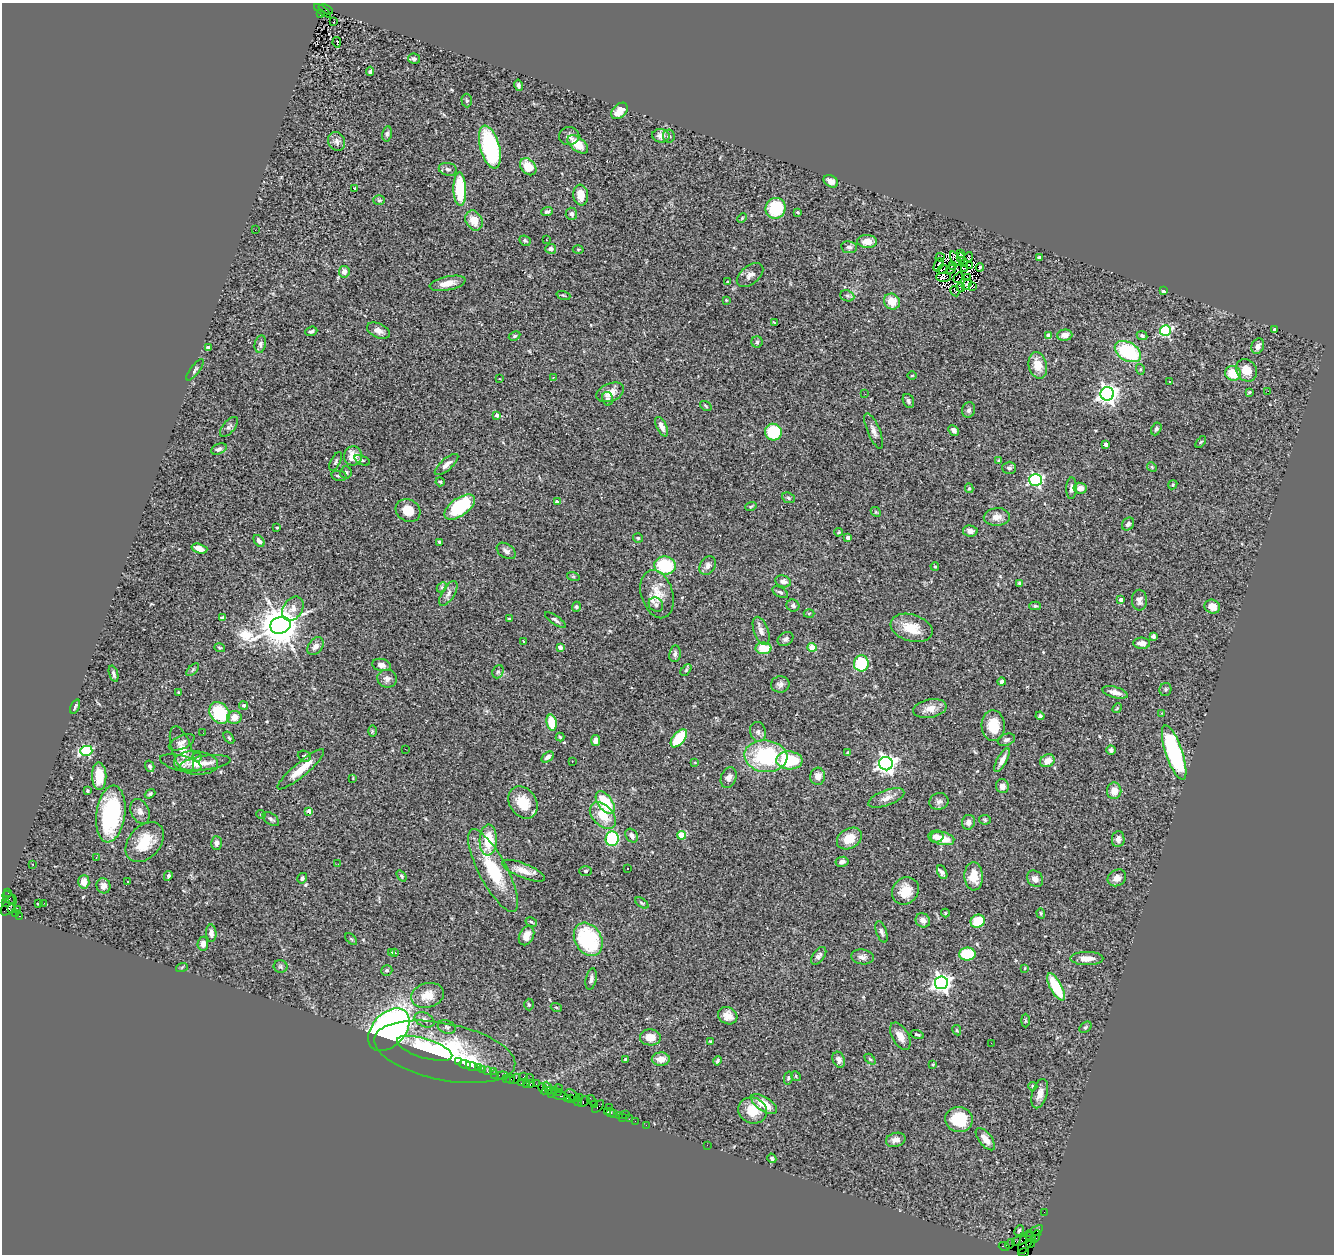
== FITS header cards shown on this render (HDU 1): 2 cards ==
NAXIS1  =                 1332
NAXIS2  =                 1252

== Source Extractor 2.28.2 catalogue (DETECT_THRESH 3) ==
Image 1332 x 1252 px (HDU 1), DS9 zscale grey, 1 PNG px = 1 image px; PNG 1336 x 1256 px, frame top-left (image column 1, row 1252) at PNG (2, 3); each listed source drawn as its Kron ellipse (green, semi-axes under 4 px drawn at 4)
Background 1.57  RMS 0.089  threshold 0.266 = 3 sigma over >= 5 px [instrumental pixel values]
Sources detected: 406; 4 with non-positive FLUX_AUTO (blend fragments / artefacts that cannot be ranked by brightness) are neither listed nor drawn; the other 402 listed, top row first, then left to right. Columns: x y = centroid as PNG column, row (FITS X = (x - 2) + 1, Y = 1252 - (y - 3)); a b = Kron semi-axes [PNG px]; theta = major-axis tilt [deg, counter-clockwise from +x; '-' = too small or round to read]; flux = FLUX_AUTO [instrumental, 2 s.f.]
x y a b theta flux
326 9 8 3 -23 410
322 11 10 3 -35 320
320 14 3 2 - 190
334 22 3 2 - 5.6
337 42 5 3 - 95
414 59 6 5 - 19
370 71 5 3 - 9.7
519 85 6 4 -77 14
467 101 7 5 -88 9.9
619 111 9 6 44 86
387 134 8 5 80 14
569 136 10 9 - 26
661 136 8 7 - 39
669 136 6 6 - 14
337 141 9 8 - 26
578 144 12 6 -38 100
490 147 22 9 -75 520
528 167 9 7 -47 100
448 169 9 6 -13 18
831 181 8 5 -29 30
355 188 3 3 - 11
460 189 17 6 -88 310
581 195 10 7 -83 59
379 200 6 5 - 9.4
776 208 10 10 - 240
547 212 6 4 20 14
798 212 3 3 - 9.5
571 214 6 5 - 17
742 218 5 3 - 6.5
474 221 10 8 -61 85
255 230 2 2 - 6.6
546 240 3 2 - 7
525 241 6 5 - 11
867 241 10 6 -2 59
849 247 8 6 -8 17
551 249 5 5 - 24
578 249 5 3 - 5.6
961 254 4 2 - 8
940 257 4 2 - 4.4
969 257 5 4 - 11
961 258 5 2 - 2.4
1039 258 3 3 - 14
955 259 8 2 -58 11
964 263 3 2 - 5.4
938 265 7 2 64 9.4
952 265 3 2 - 3.9
970 265 4 2 - 7.5
980 267 4 3 - 11
965 268 3 2 - 5.1
943 269 5 2 - 4
951 269 5 2 - 6.4
344 272 6 5 - 36
750 275 15 9 39 36
943 277 7 4 1 11
967 277 4 2 - 5.3
958 278 6 2 57 8
728 282 3 3 - 5.9
448 283 18 7 11 63
966 284 6 4 54 4.3
961 287 4 2 - 1.4
973 287 3 2 - 5.9
955 291 5 2 - 4.4
1163 291 3 3 - 10
563 295 7 3 -19 7.2
847 296 7 5 -21 12
726 300 4 3 - 4.7
892 302 8 7 - 90
775 323 3 2 - 5.5
1275 329 3 3 - 11
311 331 6 4 21 11
378 331 12 7 -25 34
1165 331 5 5 - 570
1065 335 7 5 4 42
515 336 6 4 28 9.6
1049 336 4 4 - 68
1142 336 5 4 - 13
757 342 6 5 - 12
260 344 9 5 80 18
1258 346 8 6 67 28
208 347 4 3 - 14
1128 352 14 9 -29 430
1038 365 13 9 -76 87
1140 369 5 3 - 6
195 370 13 4 52 15
1246 370 12 10 -58 79
1233 373 8 7 - 150
912 376 5 3 - 4.2
553 377 3 2 - 7
499 379 2 2 - 3.2
1170 382 3 2 - 6.4
1268 391 3 2 - 24
610 392 14 9 22 64
1249 392 4 3 - 6.7
865 394 2 2 - 8.1
1107 394 7 6 - 3500
607 399 7 5 -76 15
908 401 7 5 -67 15
706 406 6 3 -37 6.8
969 410 8 6 71 18
497 415 4 3 - 34
229 427 12 6 49 19
662 427 10 5 -63 30
1156 429 7 4 62 13
954 430 6 4 -45 20
874 431 19 6 -67 31
773 432 8 8 - 260
1201 442 7 3 52 6.4
1106 444 4 4 - 47
219 449 8 5 24 15
353 456 9 9 - 80
362 460 8 4 -24 11
999 461 3 3 - 6.7
336 462 10 4 63 13
446 465 15 5 41 30
1152 467 5 4 - 6.8
1009 468 7 6 - 16
346 472 6 5 - 10
339 476 8 5 -10 13
1035 480 6 6 - 880
440 482 5 4 - 6.1
1173 485 5 4 - 7.6
969 488 5 4 - 9
1071 488 11 5 88 19
1080 488 6 5 - 42
788 498 7 5 -23 10
557 502 4 3 - 18
751 506 6 3 20 6.8
460 507 18 9 36 410
408 510 13 11 -27 80
876 512 6 4 -43 6.2
997 517 13 9 4 41
1128 524 7 5 52 19
277 528 3 2 - 5.5
970 531 7 5 -9 28
838 532 4 3 - 6.4
638 538 5 5 - 7.7
848 538 4 4 - 30
259 541 7 4 -51 26
440 542 4 3 - 8.2
199 549 8 4 -17 44
506 551 10 7 -34 24
665 565 11 9 -8 300
708 566 10 7 59 30
935 566 4 3 - 7.3
573 576 6 4 -18 8.4
783 581 8 6 -17 34
1019 583 4 3 - 9.3
442 587 6 4 45 9.4
780 592 8 5 -28 14
448 593 14 6 58 28
657 594 25 16 -73 120
1121 600 4 3 - 28
1139 600 10 7 -89 26
656 605 7 6 - 19
793 606 6 6 - 12
1035 606 6 4 -1 9.2
576 607 5 4 - 11
1212 607 8 6 -24 60
293 609 13 9 55 45
809 613 5 3 - 6.3
222 618 4 3 - 18
509 619 3 3 - 7.1
555 620 12 4 -34 15
280 625 10 8 15 19000
911 628 21 13 -17 130
761 631 15 7 -70 33
1153 636 4 4 - 15
785 639 8 6 32 17
523 641 3 2 - 4.4
1142 643 8 5 -5 47
315 646 10 6 52 29
560 647 4 4 - 25
812 647 4 4 - 170
220 648 5 3 - 6.5
763 648 8 6 1 110
675 654 8 5 82 17
861 663 8 7 - 240
381 665 9 6 -12 25
193 670 8 3 45 7.2
686 670 7 4 47 8.7
498 672 7 5 68 12
114 674 8 3 -72 14
387 679 10 9 - 28
1002 682 4 4 - 22
780 684 9 8 - 22
1165 689 6 6 - 11
178 692 2 2 - 4.9
1115 692 13 5 -15 43
244 705 4 4 - 16
75 707 7 3 65 12
1117 708 5 4 - 6.9
930 709 17 9 10 62
220 713 11 9 -53 350
1161 713 3 3 - 8.8
1040 716 4 4 - 13
234 717 7 6 - 49
552 723 8 5 -78 140
993 726 15 11 -86 110
372 731 6 4 89 7
758 732 10 7 -75 22
203 733 2 2 - 4
560 737 4 4 - 6.8
229 738 7 3 -54 7.7
679 738 10 5 51 210
596 740 5 4 - 27
1006 740 9 6 19 17
182 742 14 6 24 27
405 749 2 2 - 3
182 750 24 10 -71 83
1111 750 5 4 - 15
86 751 6 5 - 560
848 753 4 4 - 21
1174 753 28 8 -71 700
304 756 6 5 - 12
766 756 21 16 -5 550
197 757 4 4 - 13
548 757 7 4 35 22
789 760 13 9 -4 330
1002 760 13 5 62 39
572 761 3 2 - 4.9
1047 761 7 6 - 50
695 762 4 3 - 4.2
181 763 21 7 -13 32
196 763 22 11 -4 91
205 763 25 7 8 57
886 764 7 6 - 2900
150 766 6 4 -74 15
301 769 30 7 40 110
99 776 14 7 -88 120
818 776 8 7 - 42
353 778 4 4 - 4.7
729 778 10 7 68 27
1002 786 7 6 - 33
87 791 4 3 - 12
1114 791 8 7 - 62
150 794 6 4 38 11
886 798 19 7 20 46
939 801 10 8 19 23
523 802 17 13 -55 130
605 802 13 7 -55 230
140 811 13 9 -66 35
309 811 4 4 - 41
111 814 28 14 82 690
261 814 5 4 - 7.1
603 815 16 10 -46 120
271 819 9 5 -37 15
985 820 5 5 - 8.1
968 822 7 6 - 28
682 835 4 4 - 180
632 836 7 5 -55 24
936 836 7 6 - 27
612 839 7 6 - 350
849 839 13 10 30 91
942 839 12 6 -12 89
1118 839 8 6 85 29
488 840 15 8 87 170
145 842 23 16 48 180
216 843 6 5 - 24
96 858 3 2 - 6.8
842 862 6 5 - 22
33 864 3 2 - 4.7
338 864 3 2 - 4.7
628 868 3 3 - 12
493 871 46 14 -62 320
523 871 23 7 -22 70
585 871 6 5 - 8.2
942 872 7 4 -63 17
168 876 5 4 - 12
401 876 6 4 -53 9.3
974 876 14 9 -87 95
302 878 5 4 - 15
1117 878 10 8 32 45
1035 879 9 7 -47 31
128 881 3 2 - 8.5
84 882 6 5 - 55
104 886 7 7 - 35
905 891 14 12 48 110
8 892 3 2 - 100
9 898 7 5 -53 230
6 902 3 3 - 220
44 903 3 2 - 2.2
642 903 7 3 -35 8.4
38 904 3 2 - 5.9
9 905 11 6 58 770
12 909 3 2 - 520
18 910 3 2 - 25
16 913 3 2 - 44
945 913 4 4 - 6.3
1041 913 5 4 - 7
20 916 3 3 - 780
923 920 8 6 -41 30
978 921 7 6 - 160
531 922 6 4 -28 7.8
881 932 11 5 -71 17
211 933 9 5 -86 27
526 936 10 7 64 55
351 939 7 4 -44 7.6
588 939 18 13 -60 460
203 944 7 5 84 30
392 953 3 3 - 9.3
395 953 3 3 - 17
967 954 8 6 0 180
819 956 10 5 53 20
862 957 11 7 -8 25
1087 958 16 6 0 49
281 966 7 6 - 11
182 967 6 3 19 6.1
1025 968 4 2 - 3.9
387 970 6 5 - 15
591 979 11 5 78 22
941 983 6 6 - 2600
1056 987 15 6 -61 210
427 995 16 12 16 100
529 1005 6 5 - 11
556 1007 5 3 - 5.3
728 1016 10 8 -27 46
424 1020 10 7 -25 29
1025 1021 7 3 -90 7
447 1027 9 6 -17 15
1085 1027 7 4 40 9.1
389 1030 25 16 47 2500
957 1030 5 4 - 6.6
917 1035 6 3 -18 8.3
900 1036 15 8 -61 56
650 1037 10 8 -3 67
711 1041 3 2 - 5.7
991 1043 2 2 - 50
425 1048 28 9 -17 400
445 1052 72 28 -11 710
625 1059 3 2 - 5.4
661 1059 9 6 1 54
870 1059 6 4 -45 8.2
839 1060 8 6 -69 23
717 1061 5 3 - 10
458 1062 3 3 - 22
465 1064 6 3 -17 51
933 1064 3 2 - 5.5
472 1066 6 3 -23 33
478 1068 4 3 - 56
483 1070 3 2 - 53
487 1071 4 3 - 86
493 1071 3 2 - 31
495 1074 2 2 - 23
503 1076 6 3 -8 240
524 1076 3 3 - 270
796 1076 5 4 - 6.9
506 1078 3 2 - 91
530 1078 4 2 - 160
788 1078 7 4 77 8.5
510 1079 4 3 - 190
515 1079 6 2 48 260
522 1083 3 3 - 140
527 1084 3 3 - 120
530 1084 4 2 - 95
536 1084 2 2 - 86
1033 1086 4 4 - 12
548 1088 6 3 -63 250
558 1088 5 3 - 360
543 1089 6 2 -67 180
554 1090 3 2 - 89
547 1091 5 2 - 120
558 1092 3 3 - 230
551 1093 4 2 - 50
1040 1094 15 7 74 48
560 1096 7 2 -8 350
573 1096 8 4 -38 530
567 1098 3 2 - 59
580 1098 4 3 - 220
570 1099 3 3 - 85
592 1100 6 2 -56 170
578 1102 4 3 - 160
584 1102 6 3 38 93
764 1104 15 7 -34 110
594 1105 3 2 - 38
598 1107 7 2 46 69
609 1107 3 2 - 90
752 1111 14 13 - 110
608 1112 4 3 - 120
611 1113 3 2 - 97
614 1114 4 3 - 150
625 1114 2 2 - 170
619 1115 3 3 - 57
622 1117 3 2 - 160
629 1119 2 2 - 24
959 1119 14 12 -8 220
635 1121 2 2 - 73
646 1125 2 2 - 34
985 1139 13 6 -52 54
896 1140 10 7 14 35
707 1145 2 2 - 14
772 1158 5 4 - 11
1044 1212 2 2 - 25
1019 1231 5 3 - 8.6
1035 1231 9 3 32 200
1036 1236 6 4 68 130
1031 1237 6 3 -47 240
1019 1241 8 4 17 520
1025 1242 13 6 67 800
1031 1243 5 3 - 190
1010 1244 5 2 - 77
1004 1247 5 2 - 110
1024 1253 5 3 - 39
At the frame edge (FLAGS 8, measured only in part): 1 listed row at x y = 1024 1253
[4 non-positive-flux detections neither listed nor drawn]